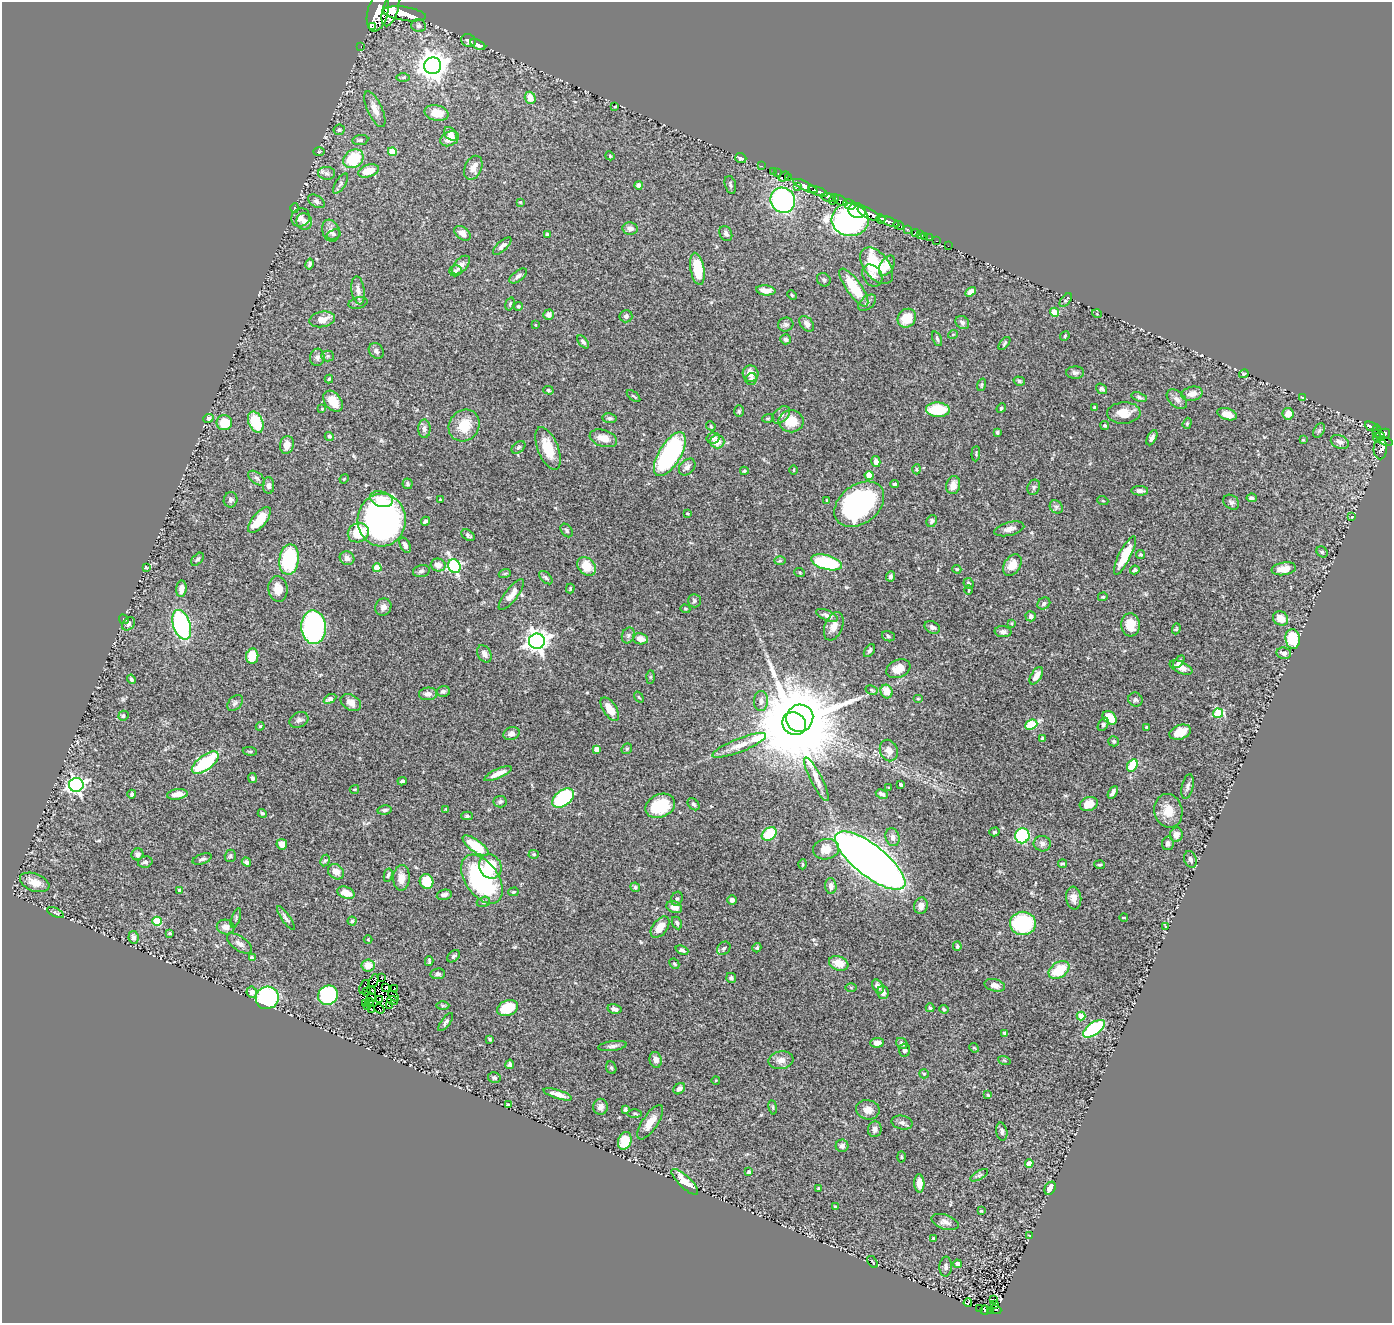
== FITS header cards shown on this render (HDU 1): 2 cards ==
NAXIS1  =                 1390
NAXIS2  =                 1321

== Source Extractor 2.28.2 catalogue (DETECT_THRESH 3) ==
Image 1390 x 1321 px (HDU 1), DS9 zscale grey, 1 PNG px = 1 image px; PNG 1394 x 1325 px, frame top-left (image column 1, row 1321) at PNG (2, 2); each listed source drawn as its Kron ellipse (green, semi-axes under 4 px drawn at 4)
Background 0.909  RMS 0.041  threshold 0.124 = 3 sigma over >= 5 px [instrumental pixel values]
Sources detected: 469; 2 with non-positive FLUX_AUTO (blend fragments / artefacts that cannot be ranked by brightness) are neither listed nor drawn; the other 467 listed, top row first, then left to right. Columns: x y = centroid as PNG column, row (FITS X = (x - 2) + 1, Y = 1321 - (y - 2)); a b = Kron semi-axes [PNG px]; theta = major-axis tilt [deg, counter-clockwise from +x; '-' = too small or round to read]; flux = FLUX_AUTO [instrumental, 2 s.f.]
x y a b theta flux
390 9 18 7 73 3600
378 12 20 10 76 5700
405 14 22 7 -9 5600
373 26 3 3 - 18000
419 26 7 6 - 7.2
469 41 7 6 - 12
478 44 8 4 -28 16
361 46 3 2 - 13
432 66 8 8 - 3600
403 77 7 4 0 5
530 98 6 5 - 32
615 106 4 2 - 1.6
375 109 19 7 -65 25
436 113 12 7 -11 46
339 130 6 5 - 4.8
451 134 8 5 -50 16
450 139 10 7 26 38
360 140 8 5 8 5.5
319 152 5 3 - 3
392 152 4 4 - 53
610 156 4 3 - 2.7
741 158 6 5 - 9.6
353 159 11 8 34 130
762 166 2 2 - 12
473 168 12 8 67 23
369 171 11 6 17 43
773 171 3 2 - 9.1
327 173 8 6 -3 9.5
778 173 4 3 - 21
784 177 6 3 37 44
788 178 3 2 - 20
340 184 11 5 56 7.6
638 185 4 4 - 9.4
730 185 9 5 -74 6.5
805 186 13 4 -26 2300
797 187 2 2 - 51
818 191 10 4 -21 2100
828 198 7 4 -13 490
834 199 6 3 54 450
783 200 13 12 - 540
316 201 9 5 -32 7.7
840 201 7 4 -30 760
520 202 4 3 - 2.5
849 204 6 5 - 740
294 208 5 3 - 2.6
857 211 9 7 -17 3400
869 214 12 5 -27 4000
301 218 9 9 - 18
881 219 5 4 - 940
850 220 18 16 -4 1600
304 221 8 7 - 16
889 222 11 4 -21 2300
899 225 5 3 - 220
630 228 7 6 - 13
907 229 3 3 - 300
331 231 11 8 -70 16
462 233 9 6 -37 15
726 233 8 6 -63 8.5
916 233 4 3 - 73
334 234 7 5 19 5.3
547 234 4 3 - 4.9
920 234 3 2 - 11
925 236 3 3 - 33
930 238 2 2 - 10
936 241 3 2 - 19
502 246 12 5 42 9.6
948 246 2 2 - 8.5
309 264 5 4 - 6.5
461 265 11 6 46 16
877 266 21 12 -51 150
887 266 11 6 59 34
697 269 16 7 -79 81
455 271 6 5 - 5.6
518 276 10 5 37 10
872 276 12 9 -54 17
824 280 7 6 - 5.6
854 287 22 7 -54 100
358 290 14 6 -81 16
766 290 10 5 -6 23
971 292 6 4 33 16
792 295 5 4 - 3.5
1066 300 8 4 50 6.8
358 303 10 5 15 6.5
867 303 10 6 39 9
510 304 7 4 73 3.8
518 306 5 4 - 3.4
1054 312 4 4 - 70
1097 314 5 3 - 2.1
549 315 5 5 - 13
626 316 6 6 - 6.6
907 318 10 8 49 59
322 319 13 7 10 29
962 323 7 6 - 8.1
786 324 7 7 - 8
807 324 9 6 -50 12
535 325 3 3 - 1.9
953 334 5 3 - 2.1
1065 336 5 4 - 3.1
786 339 5 5 - 9.3
937 339 8 4 -66 6.2
583 342 7 4 -51 7.1
1004 343 7 4 50 4.2
376 351 8 6 -50 9.2
328 356 6 5 - 4.9
317 357 9 7 81 10
751 373 8 7 - 29
1075 373 9 6 1 11
1244 374 5 3 - 2.7
329 379 4 4 - 3.5
751 379 6 5 - 8.8
1019 381 6 4 -17 4.8
981 385 6 4 71 3.3
1102 389 6 4 -36 5.1
548 390 5 4 - 3.8
1192 394 10 7 13 16
634 396 8 2 -40 2.9
1139 397 8 4 -17 5.6
1302 397 3 3 - 3.7
1177 399 12 7 -42 13
333 401 12 8 -50 42
1095 407 3 3 - 3.7
1001 408 5 4 - 4.9
322 409 4 4 - 2.4
938 410 12 7 -3 97
739 411 6 5 - 4.3
1124 413 17 10 3 42
1227 414 10 5 -17 23
1288 414 6 5 - 27
781 415 10 7 43 10
209 418 5 4 - 5.9
610 418 7 4 -7 5.9
768 418 5 3 - 2.8
791 421 12 11 - 49
256 422 11 7 -66 110
224 423 8 7 - 61
1187 423 6 4 71 3.5
464 425 16 14 50 65
711 426 5 4 - 3.3
1105 426 4 4 - 4.7
1371 426 6 3 -24 280
424 429 9 6 -90 11
1377 429 4 3 - 190
1319 431 8 5 62 5.4
997 432 3 3 - 4.4
1376 433 3 2 - 64
1385 434 5 5 - 580
329 436 5 4 - 5.1
1380 436 5 3 - 190
603 438 14 8 -18 29
713 438 6 5 - 7
1152 438 8 4 63 9.7
1377 438 4 3 - 190
1303 440 4 4 - 2.3
1385 441 8 3 -18 230
717 442 7 6 - 33
1340 442 9 6 -24 12
287 445 9 7 77 24
518 447 8 5 38 5.5
548 449 23 10 -69 63
1380 449 10 6 88 160
670 454 25 11 58 500
976 454 8 3 86 3.2
876 462 5 4 - 14
687 467 9 7 45 10
917 469 5 3 - 2.6
794 470 4 3 - 2.3
744 471 4 3 - 3.4
869 475 4 4 - 45
257 478 10 5 -37 8.3
344 479 5 3 - 2.4
407 484 5 5 - 5.5
895 484 5 3 - 4.6
269 485 8 5 -89 8.8
953 485 9 7 77 21
1034 487 8 6 68 6.1
1140 491 8 5 -2 9.4
1252 498 5 4 - 7
381 499 12 7 -17 33
231 500 8 7 - 8.5
440 500 3 3 - 2.4
826 500 3 3 - 2.4
1103 501 5 3 - 2.4
1231 502 8 6 -38 7.9
859 504 27 19 37 520
1056 507 7 6 - 7.3
687 513 3 2 - 2.6
1352 517 3 2 - 2.1
259 520 16 7 50 69
382 520 26 24 87 900
425 521 5 3 - 6.3
932 521 6 5 - 5.6
1009 529 15 6 14 17
567 530 7 5 -54 5.4
358 533 11 9 30 84
468 535 7 5 -36 7
405 545 8 5 -62 8.5
1322 552 6 5 - 4.5
1141 554 4 4 - 4.2
1125 555 21 6 63 77
347 558 7 7 - 14
198 559 8 5 45 5.5
289 560 15 9 81 230
780 561 6 4 1 3.5
826 562 16 7 -14 200
438 565 7 6 - 23
1012 565 12 8 56 34
454 566 7 6 - 440
587 566 10 8 -43 52
146 567 4 2 - 2.8
377 568 4 4 - 56
957 569 4 3 - 3
1284 569 12 6 8 29
1135 570 5 4 - 7.1
421 571 8 6 14 7
505 573 6 4 19 3.3
800 573 5 3 - 3.1
891 576 5 4 - 6.9
546 578 8 5 -44 6
968 583 5 5 - 6.8
570 588 5 3 - 3.1
181 589 8 5 85 17
278 589 13 9 -82 30
969 590 4 3 - 2.4
511 595 19 6 52 23
1103 597 5 4 - 3
694 601 6 6 - 6.9
1044 604 7 5 35 7.5
383 607 9 8 - 13
685 609 5 4 - 3.1
827 615 11 5 -22 12
1031 616 5 5 - 10
1281 618 8 6 -33 28
124 619 5 2 - 1.7
1011 623 4 3 - 2.7
128 624 7 5 50 8.4
182 625 15 8 -72 360
1130 625 11 9 -86 44
834 626 14 9 68 24
313 627 17 12 -87 440
932 627 8 5 -28 8.9
1176 629 5 3 - 3.7
1003 632 8 5 -4 9.1
628 635 8 6 70 7.4
888 636 6 5 - 5.1
640 639 8 5 -11 25
1293 639 10 7 -82 110
537 641 8 7 - 2000
869 651 7 4 56 7.3
1284 653 7 5 -9 11
484 654 9 6 -61 14
252 656 8 6 82 52
1179 662 7 4 51 7.4
1181 667 12 5 -24 19
898 669 12 9 23 35
1036 676 10 5 58 24
650 677 6 4 89 3.8
131 679 5 3 - 5.3
872 690 6 4 -28 4
443 691 7 5 13 6.8
887 691 7 6 - 34
428 694 9 6 3 14
639 697 6 3 -53 3
330 699 7 4 30 18
918 699 5 3 - 2.2
1135 700 7 6 - 7.4
761 701 10 7 86 13
235 703 9 6 46 7
351 703 11 7 -29 24
610 709 13 6 -57 34
1218 713 5 4 - 120
123 716 5 4 - 4.8
800 718 14 13 - 5700
1110 718 8 5 -40 65
299 720 10 7 27 9.1
794 724 12 11 - 59000
1103 724 7 5 60 5.9
1031 725 6 5 - 140
260 726 4 4 - 2.7
1146 727 3 3 - 2.2
1180 732 11 7 19 44
512 734 8 6 19 13
1042 738 4 3 - 3.7
1114 741 5 5 - 5.2
739 745 29 6 21 32
596 749 4 4 - 17
627 749 6 4 46 4.3
889 750 11 8 -69 22
250 751 7 3 -8 3.4
205 763 16 7 37 190
1132 765 6 5 - 100
498 774 15 4 24 24
252 778 5 4 - 5.7
816 779 24 5 -63 23
402 781 5 3 - 4.7
76 785 7 7 - 830
901 785 4 3 - 8.7
1188 786 13 5 77 10
889 788 3 2 - 2.1
354 789 5 3 - 2.4
1113 792 7 3 60 9.1
132 794 4 4 - 4.7
177 794 10 5 8 22
882 794 6 4 -27 8.3
563 798 12 7 37 240
500 802 6 5 - 6.5
693 804 7 5 -48 5.7
1089 804 9 7 17 29
660 806 15 11 25 120
446 809 4 3 - 2.7
385 810 7 4 10 5.9
1168 811 17 14 -78 49
262 813 5 4 - 4.8
467 816 6 4 0 4.4
994 832 5 4 - 3.3
769 834 8 6 37 96
1176 835 7 6 - 20
1022 836 7 7 - 210
893 837 9 7 -73 13
1168 843 7 5 80 8.4
282 844 5 5 - 24
1042 844 8 7 - 11
476 846 15 6 -36 82
826 849 13 10 10 37
137 854 6 5 - 6.2
534 854 5 4 - 3.7
230 856 6 5 - 4.7
202 859 10 5 18 7.4
1190 859 8 6 -72 8.6
325 860 6 4 60 4
870 861 43 15 -38 3700
145 862 7 5 15 7.5
246 862 5 4 - 8.2
802 864 5 3 - 2.8
1063 864 4 3 - 4.7
1100 865 5 3 - 3.1
490 866 12 11 - 77
336 872 8 7 - 26
388 875 7 4 78 5.2
401 878 13 8 88 24
482 879 27 16 -55 400
426 881 7 6 - 61
35 882 15 8 -21 31
831 886 8 5 -86 12
635 887 5 4 - 6.5
180 891 4 4 - 7.2
513 892 5 4 - 3.7
346 893 9 6 -21 35
444 895 7 5 10 9.5
1074 898 11 7 -83 20
677 899 7 5 68 5.9
732 900 5 5 - 9.6
483 902 7 5 15 5.1
921 906 8 7 - 18
674 907 8 6 -19 20
55 913 9 3 -25 4.4
236 918 10 3 71 3.7
286 918 14 4 -54 8.4
1124 918 4 2 - 2.1
157 921 5 4 - 130
352 921 4 4 - 3.6
677 923 6 4 -64 5.8
1023 923 13 11 -1 250
1165 926 3 2 - 1.9
226 927 9 7 -11 17
660 927 12 7 53 37
170 933 4 4 - 3.6
133 937 6 5 - 7.8
368 940 4 3 - 2.1
239 943 14 7 -35 16
957 946 5 4 - 4.7
724 948 7 6 - 6.3
757 948 5 4 - 3.5
682 950 6 4 -23 7.4
453 956 7 5 41 5.3
252 958 4 4 - 11
429 961 5 3 - 4.3
839 963 10 7 -21 41
674 964 5 4 - 3.5
368 965 6 6 - 30
1059 970 11 7 33 79
438 974 7 5 7 9.6
381 978 4 2 - 4.5
731 978 5 4 - 6.8
374 981 7 2 67 0.79
995 985 10 6 -14 14
878 986 7 5 -58 13
364 987 7 3 68 4.8
386 988 4 2 - 2.7
394 988 3 2 - 5
851 988 6 4 -1 3.1
371 991 4 3 - 7.1
252 992 5 5 - 18
367 992 3 2 - 2.7
883 993 7 5 -79 15
328 995 10 9 - 210
393 996 6 2 -49 4.8
372 997 4 3 - 1.7
267 998 11 11 - 390
380 1000 3 2 - 0.98
393 1001 5 2 - 4.2
369 1002 4 2 - 2.8
365 1003 2 2 - 3.9
389 1005 3 2 - 2
368 1006 2 2 - 2.3
443 1006 6 4 1 4.3
507 1008 11 7 23 81
930 1008 4 4 - 4.7
379 1009 5 2 - 2.5
614 1009 7 4 -13 13
944 1009 5 4 - 3.3
372 1010 3 2 - 6.6
1081 1016 4 4 - 53
446 1022 11 4 53 8.5
1094 1029 13 6 35 230
1005 1034 4 3 - 4.1
490 1039 4 3 - 3.2
877 1043 7 5 3 14
902 1044 6 5 - 8.4
612 1046 14 5 7 9
974 1048 5 4 - 3.2
904 1050 6 5 - 7.9
656 1060 8 6 -76 17
781 1060 12 9 9 21
1004 1060 6 4 -19 3.8
510 1064 5 3 - 5.8
611 1068 6 5 - 4.1
924 1074 5 4 - 3.6
494 1078 6 5 - 6.5
716 1080 4 3 - 2
679 1089 6 5 - 13
558 1094 15 4 -18 21
988 1095 4 3 - 3.4
509 1105 3 3 - 4.4
600 1107 8 7 - 17
773 1107 7 3 -81 3.4
625 1109 4 3 - 4.6
868 1110 12 9 -12 21
634 1113 7 4 -1 4.2
650 1122 20 7 56 33
902 1123 10 6 -12 8.3
875 1129 8 7 - 13
1002 1131 9 5 -78 8.2
625 1141 9 6 70 72
842 1146 6 6 - 10
901 1157 5 3 - 2.8
1029 1163 4 4 - 33
749 1172 4 3 - 8.1
979 1175 10 4 29 6.1
685 1182 17 6 -44 43
919 1183 9 5 -88 26
1050 1188 7 5 61 19
819 1189 4 4 - 3.7
835 1207 4 3 - 3.9
981 1211 3 2 - 2.3
945 1222 14 7 -19 14
1029 1235 4 2 - 1.6
933 1238 3 3 - 2.5
873 1262 7 2 -56 2.5
957 1264 4 4 - 16
946 1267 10 6 86 8.6
993 1299 3 2 - 2
968 1303 4 2 - 2.3
994 1305 3 2 - 19
980 1309 3 2 - 2.4
996 1309 5 2 - 18
985 1310 5 3 - 45
991 1310 3 2 - 7.5
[2 non-positive-flux detections neither listed nor drawn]